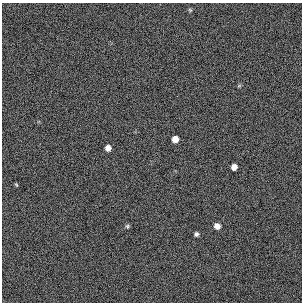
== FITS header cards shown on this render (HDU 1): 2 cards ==
NAXIS1  =                  300 / length of original image axis
NAXIS2  =                  300 / length of original image axis

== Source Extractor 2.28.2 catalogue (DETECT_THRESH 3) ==
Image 300 x 300 px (HDU 1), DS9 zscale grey, 1 PNG px = 1 image px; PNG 304 x 304 px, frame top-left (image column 1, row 300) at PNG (2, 3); no overlay
Background 385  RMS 67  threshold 200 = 3 sigma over >= 5 px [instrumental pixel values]
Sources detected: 8; all 8 listed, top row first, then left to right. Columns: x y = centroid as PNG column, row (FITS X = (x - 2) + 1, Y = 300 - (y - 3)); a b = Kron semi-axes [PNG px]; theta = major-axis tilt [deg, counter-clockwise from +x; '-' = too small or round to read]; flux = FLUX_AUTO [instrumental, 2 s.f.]
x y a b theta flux
190 10 6 4 -45 5300
175 139 6 6 - 34000
108 148 6 5 - 25000
234 167 5 5 - 27000
16 185 6 3 -44 4400
127 226 6 5 - 6600
217 226 6 6 - 26000
196 234 5 5 - 11000